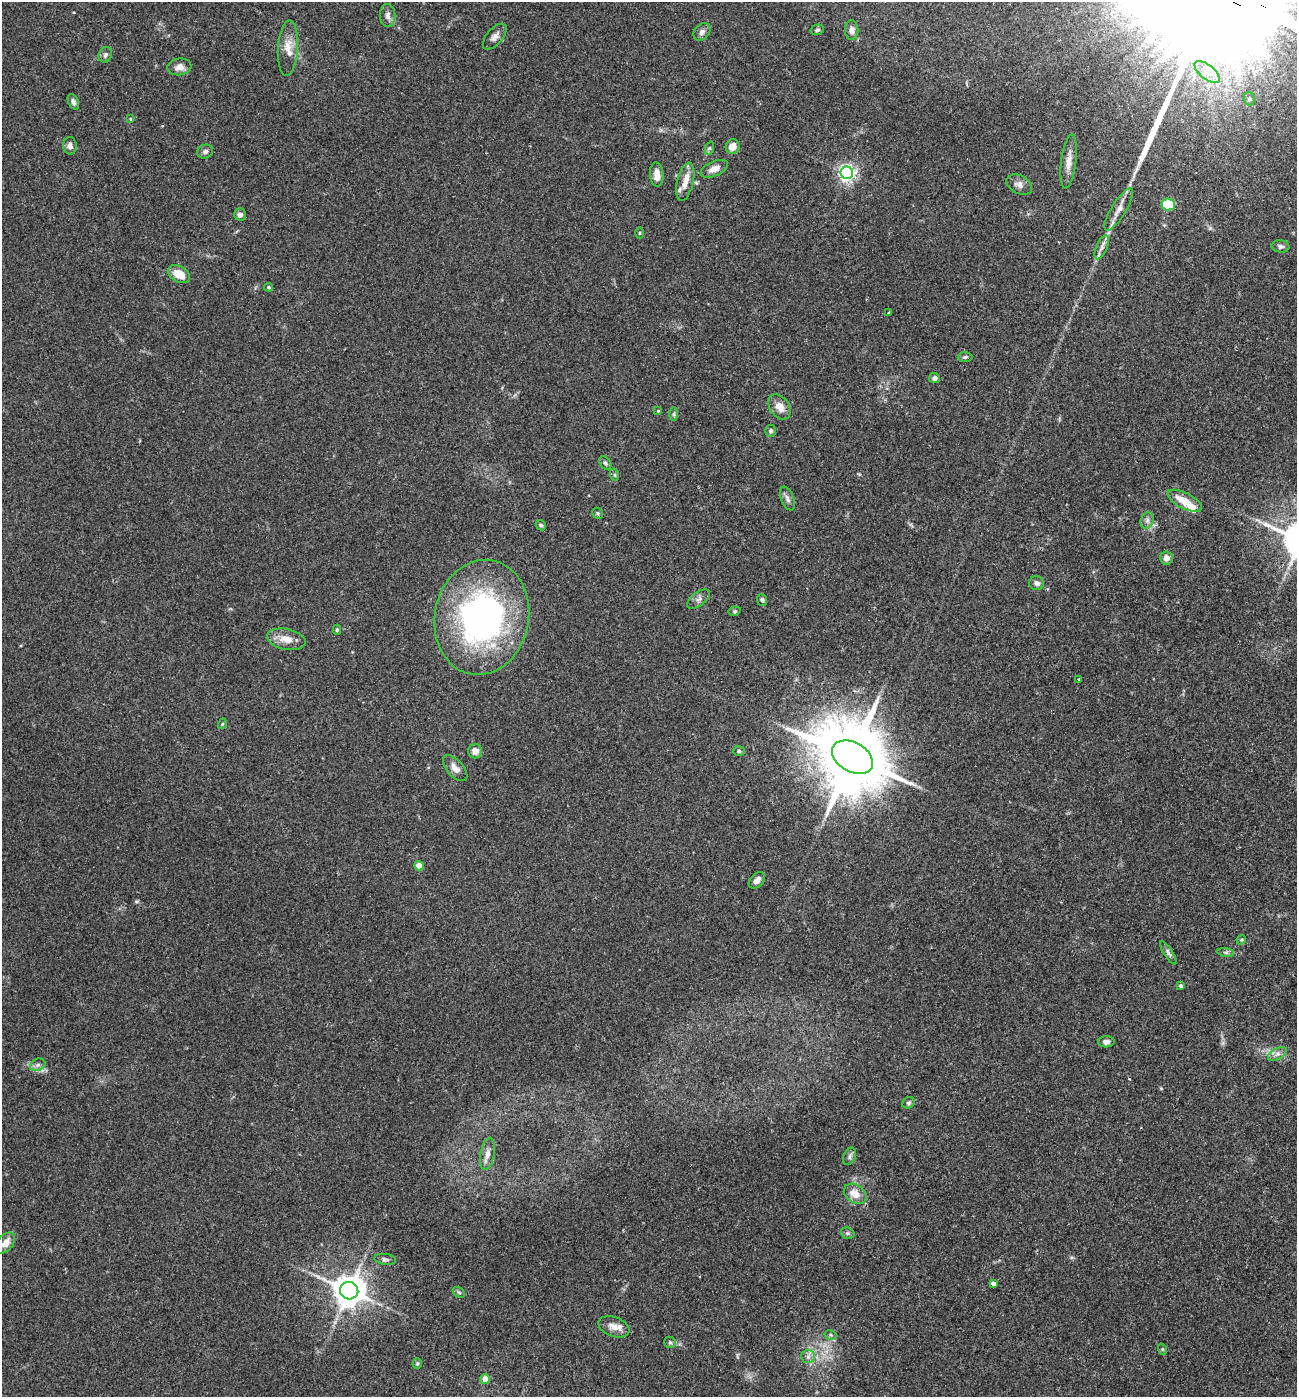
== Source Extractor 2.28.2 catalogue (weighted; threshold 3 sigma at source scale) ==
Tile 6 of 4 x 4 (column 2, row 2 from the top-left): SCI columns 1440-2734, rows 2796-4190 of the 5602 x 5588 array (HDU 1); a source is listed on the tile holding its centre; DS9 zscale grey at full resolution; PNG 1299 x 1399 px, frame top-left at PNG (2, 2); each listed source drawn as its Kron ellipse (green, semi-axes under 4 px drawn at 4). Shown black and unused: <1% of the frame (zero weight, under 2 of 3 exposures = <1% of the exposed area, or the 3 px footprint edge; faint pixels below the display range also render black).
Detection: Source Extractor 2.28.2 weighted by HDU 2 'WHT'; one run over the whole footprint, this tile lists its part. Background 0.102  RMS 0.0072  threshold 0.0324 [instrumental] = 3 sigma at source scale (4.5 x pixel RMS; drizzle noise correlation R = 1.50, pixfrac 1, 0.05/0.05 arcsec/px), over >= 5 px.
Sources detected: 90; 2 inside a brighter object's white glare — neither listed nor drawn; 4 inside a brighter listed object's ellipse — not listed separately; the other 84 listed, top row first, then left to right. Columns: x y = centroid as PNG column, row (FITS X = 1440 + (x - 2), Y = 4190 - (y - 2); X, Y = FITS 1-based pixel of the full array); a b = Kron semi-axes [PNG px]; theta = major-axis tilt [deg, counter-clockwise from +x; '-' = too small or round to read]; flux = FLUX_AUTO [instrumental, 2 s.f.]
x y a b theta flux
388 16 11 7 -88 3.3
817 30 7 5 11 1.4
852 30 10 6 -90 4.1
702 32 10 7 47 2.9
495 37 15 8 49 3.9
288 48 28 10 86 10
105 55 8 6 66 2
179 67 12 8 7 5
1207 72 15 7 -39 7.2
1249 99 6 5 - 2.3
73 102 8 5 -67 2.2
130 119 4 2 - 0.6
70 146 8 7 - 2.9
733 146 7 7 - 6.8
710 148 7 4 70 1.2
205 151 8 6 21 2.4
1069 162 27 7 83 7.4
714 169 14 7 24 5.6
847 173 6 6 - 250
657 175 12 7 -86 5.1
685 182 19 8 77 7.8
1019 185 14 9 -28 4.1
1168 204 6 6 - 31
1119 209 24 7 59 6.8
240 214 6 5 - 2.4
640 233 5 3 - 0.72
1280 246 9 6 -7 2
1102 247 13 5 67 3.2
179 274 12 8 -30 10
269 287 4 4 - 1
889 313 4 3 - 1.8
965 357 7 5 1 1.3
934 378 5 5 - 2.5
780 407 14 9 -56 7.7
658 411 4 4 - 0.63
673 414 6 4 -89 1.1
771 431 6 5 - 1.3
605 463 7 5 -54 1.6
615 475 6 4 -72 0.92
787 499 12 6 -68 2.9
1185 501 19 8 -27 13
598 513 6 5 - 1
1147 520 8 6 70 2.4
541 525 6 4 -44 1.1
1166 558 6 6 - 4.4
1037 583 7 7 - 3.1
698 599 13 6 36 3.1
762 600 6 5 - 1.5
735 611 6 4 11 1.1
482 617 58 47 79 210
337 630 5 4 - 1.2
286 639 19 10 -11 8.6
1079 679 3 3 - 1.1
222 724 5 3 - 0.7
475 751 7 7 - 5.9
739 751 6 5 - 1.3
852 757 22 14 -30 8000
455 768 16 8 -48 5.5
419 866 5 4 - 11
757 880 10 6 48 4.1
1241 940 5 4 - 0.78
1226 952 8 4 -8 1.6
1168 953 14 4 -57 2
1181 986 4 3 - 4.2
1106 1042 8 5 4 2.8
1277 1054 10 5 27 2.9
38 1065 8 6 22 2.3
908 1103 6 5 - 1.3
487 1154 16 7 79 5
849 1156 9 5 70 1.9
855 1194 12 9 -34 8.7
848 1233 7 5 -19 1.6
5 1243 12 7 51 6.5
385 1259 11 5 -6 1.9
993 1283 4 4 - 2.4
349 1291 9 8 - 1400
459 1292 7 4 -31 1.1
614 1327 16 9 -19 6.3
831 1335 6 4 -13 1.2
670 1342 6 5 - 1.4
1162 1349 6 3 -71 0.77
808 1356 7 6 - 2.4
417 1364 5 4 - 0.9
485 1379 5 4 - 8.1